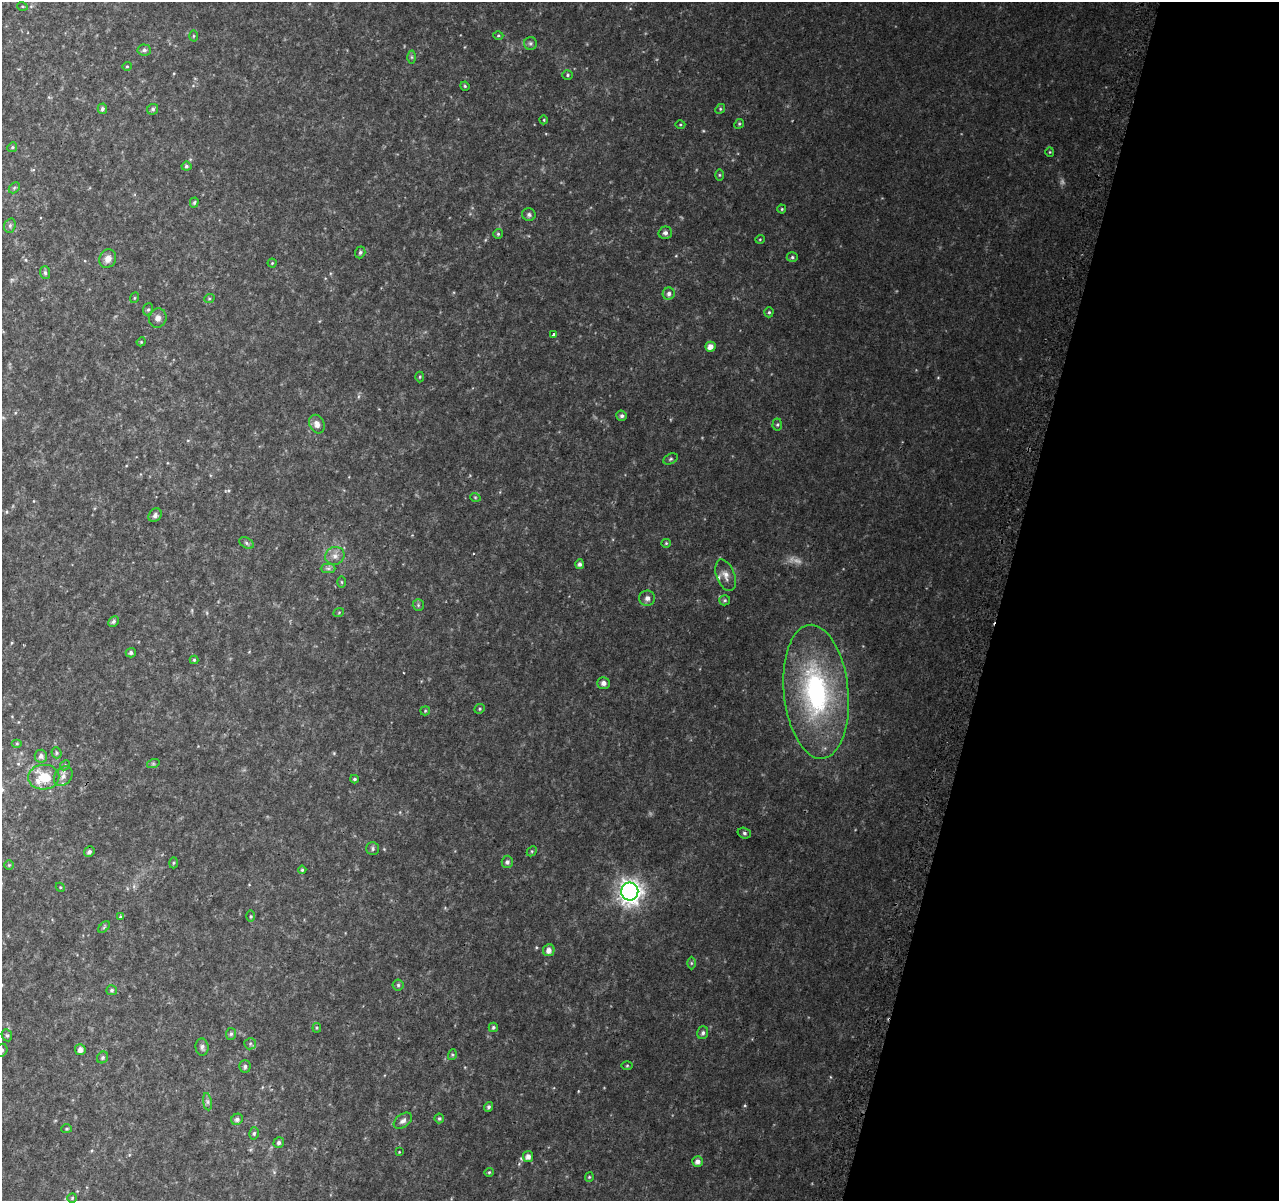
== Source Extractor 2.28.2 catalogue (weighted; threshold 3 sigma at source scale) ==
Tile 8 of 4 x 4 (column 4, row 2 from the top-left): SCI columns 3876-5152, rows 2664-3862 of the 5195 x 5393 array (HDU 1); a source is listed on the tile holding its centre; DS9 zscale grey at full resolution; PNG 1281 x 1203 px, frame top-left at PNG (2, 2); each listed source drawn as its Kron ellipse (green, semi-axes under 4 px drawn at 4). Shown black and unused: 22% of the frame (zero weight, under 2 of 3 exposures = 3% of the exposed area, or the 3 px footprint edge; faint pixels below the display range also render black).
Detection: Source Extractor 2.28.2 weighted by HDU 2 'WHT'; one run over the whole footprint, this tile lists its part. Background 0.0588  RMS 0.0091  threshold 0.0411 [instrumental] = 3 sigma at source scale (4.5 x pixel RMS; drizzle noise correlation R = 1.50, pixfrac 1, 0.0396/0.0396 arcsec/px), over >= 5 px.
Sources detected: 120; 2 too faint to see at this stretch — neither listed nor drawn; the other 118 listed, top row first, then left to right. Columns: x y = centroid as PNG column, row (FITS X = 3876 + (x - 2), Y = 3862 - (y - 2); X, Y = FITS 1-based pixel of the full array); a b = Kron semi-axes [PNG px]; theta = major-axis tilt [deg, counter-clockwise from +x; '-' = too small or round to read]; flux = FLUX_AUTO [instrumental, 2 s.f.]
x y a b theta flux
22 6 5 3 - 0.88
498 35 5 3 - 1
194 36 5 3 - 0.9
530 43 6 6 - 2
144 50 7 5 -3 2.3
412 57 6 4 -89 1.3
127 66 4 4 - 0.87
567 75 5 5 - 1.2
465 86 4 4 - 0.97
102 109 5 4 - 2.1
153 109 6 5 - 1.9
720 109 5 4 - 1.1
544 120 4 3 - 0.74
739 124 5 4 - 1
680 125 5 3 - 0.87
12 147 5 4 - 1.1
1050 152 4 4 - 0.86
186 166 5 4 - 1.7
719 175 6 4 -90 1
14 188 6 4 45 1.3
194 203 5 4 - 1.3
782 209 4 4 - 0.98
529 215 7 6 - 2.2
10 226 7 5 71 1.9
665 233 7 6 - 2.6
498 234 5 5 - 1.2
760 239 5 3 - 0.68
360 252 6 5 - 1.7
792 257 5 5 - 1.4
108 259 9 8 - 5.8
272 263 4 4 - 0.85
45 273 6 5 - 2
669 294 6 6 - 3
134 298 5 3 - 0.83
209 299 5 3 - 0.91
148 309 6 5 - 1.5
769 312 5 4 - 1.2
158 318 10 8 64 4.4
553 334 3 3 - 2.4
141 342 4 3 - 0.79
710 347 5 5 - 5.7
420 377 5 3 - 0.89
622 416 5 5 - 2.2
317 424 9 7 -65 5.3
777 425 6 4 88 1.3
671 459 7 5 27 1.4
475 497 5 3 - 0.76
155 515 7 6 - 2.6
246 543 8 5 -29 1.7
666 543 4 4 - 1
335 556 10 9 - 4.9
580 564 5 4 - 2.4
328 568 7 4 0 2
726 575 16 9 -70 6.5
342 582 6 4 -88 0.85
647 598 8 7 - 3.7
725 600 5 5 - 1.4
418 605 6 5 - 1.5
339 612 5 3 - 0.79
113 621 6 4 46 1.9
131 653 5 4 - 2.1
194 660 4 4 - 1.1
603 683 6 6 - 3.6
816 692 67 32 -84 160
480 709 5 4 - 1.2
425 711 5 4 - 0.95
17 744 5 3 - 0.98
56 753 5 5 - 1.4
41 756 6 6 - 3.1
153 764 6 4 18 1.3
65 765 5 4 - 1.3
63 776 11 8 52 4.5
44 777 15 12 4 26
354 779 4 3 - 1.5
744 833 7 5 -17 1.7
373 849 6 6 - 1.8
532 851 5 4 - 1.1
89 852 6 5 - 2.4
507 862 6 5 - 2.4
174 863 5 3 - 1.1
9 865 5 5 - 1.1
302 870 4 4 - 1.1
60 887 5 3 - 0.83
630 892 9 8 - 620
251 916 5 3 - 1
121 917 3 3 - 3.9
104 927 7 4 46 1.2
549 950 6 5 - 5
691 963 6 4 -90 1.2
398 985 5 5 - 1.7
112 990 5 5 - 1.7
493 1027 5 4 - 1.6
317 1028 5 4 - 1
703 1033 6 5 - 2.3
231 1034 6 5 - 1.5
7 1035 6 5 - 1.4
250 1044 6 5 - 1.5
202 1047 8 6 -84 2.5
2 1050 6 5 - 2.2
80 1050 5 5 - 4.4
452 1055 5 3 - 1
103 1057 6 5 - 1.9
245 1066 6 5 - 2.1
627 1066 5 3 - 0.84
207 1102 8 4 -82 2
489 1107 5 4 - 1.8
439 1118 5 5 - 1.4
237 1119 6 5 - 2.8
403 1121 10 6 37 3.8
67 1129 5 4 - 1.2
254 1133 6 5 - 1.5
279 1143 5 5 - 2.1
399 1152 3 3 - 0.57
528 1156 5 5 - 4.5
698 1162 5 5 - 4
489 1172 5 4 - 1
589 1177 4 4 - 0.98
72 1198 5 4 - 1.1
Isophote crosses this tile's border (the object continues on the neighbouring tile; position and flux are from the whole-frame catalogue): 1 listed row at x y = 2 1050